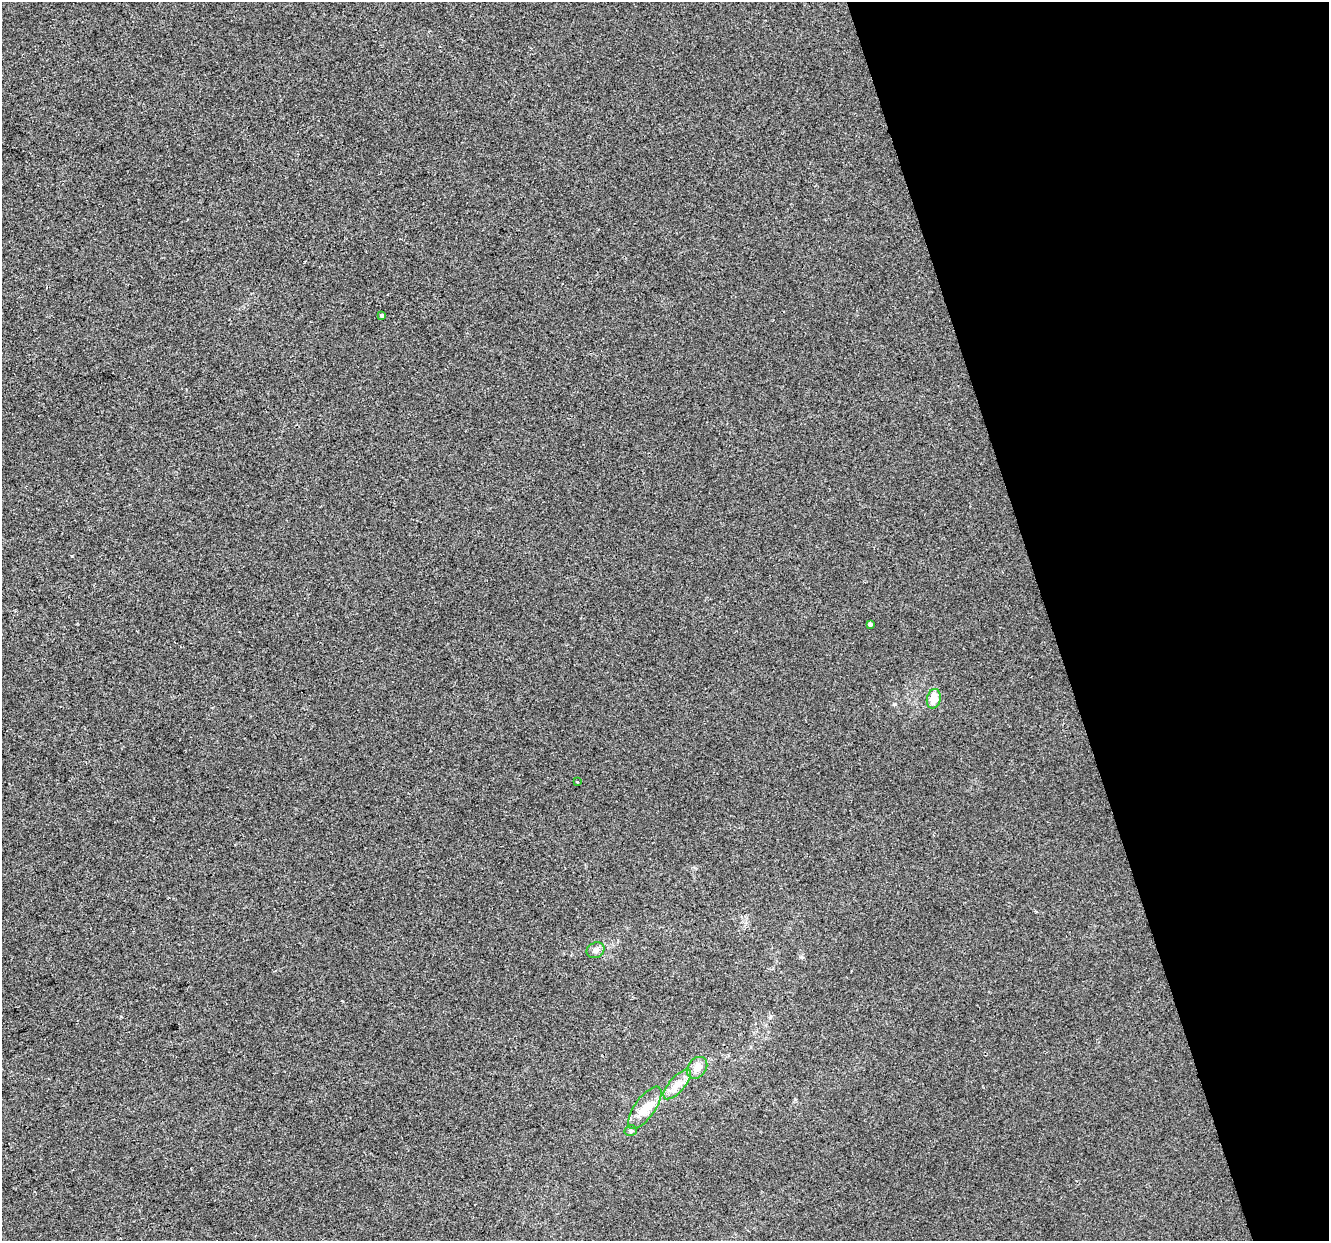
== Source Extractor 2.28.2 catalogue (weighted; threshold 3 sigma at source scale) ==
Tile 12 of 4 x 4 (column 4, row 3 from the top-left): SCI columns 3982-5308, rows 1349-2587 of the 5308 x 5123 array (HDU 1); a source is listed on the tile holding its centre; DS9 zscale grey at full resolution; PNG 1331 x 1243 px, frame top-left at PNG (2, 2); each listed source drawn as its Kron ellipse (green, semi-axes under 4 px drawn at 4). Shown black and unused: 21% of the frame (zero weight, under 2 of 3 exposures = <1% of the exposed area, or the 3 px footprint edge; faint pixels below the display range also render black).
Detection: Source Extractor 2.28.2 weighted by HDU 2 'WHT'; one run over the whole footprint, this tile lists its part. Background -8.58e-04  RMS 0.0056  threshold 0.0252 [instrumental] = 3 sigma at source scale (4.5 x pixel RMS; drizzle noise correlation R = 1.50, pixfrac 1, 0.0396/0.0396 arcsec/px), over >= 5 px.
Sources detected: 9; all 9 listed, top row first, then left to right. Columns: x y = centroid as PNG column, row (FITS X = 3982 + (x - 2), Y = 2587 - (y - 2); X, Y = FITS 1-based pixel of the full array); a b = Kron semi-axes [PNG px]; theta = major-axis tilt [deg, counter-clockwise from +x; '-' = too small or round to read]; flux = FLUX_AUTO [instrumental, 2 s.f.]
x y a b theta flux
382 316 3 3 - 4
870 624 4 3 - 1.2
934 699 10 7 76 7.1
577 782 3 2 - 0.53
595 950 9 7 31 2.6
697 1068 12 9 51 4.9
677 1084 19 7 48 5.3
645 1108 25 10 54 8.5
631 1131 6 5 - 1.2